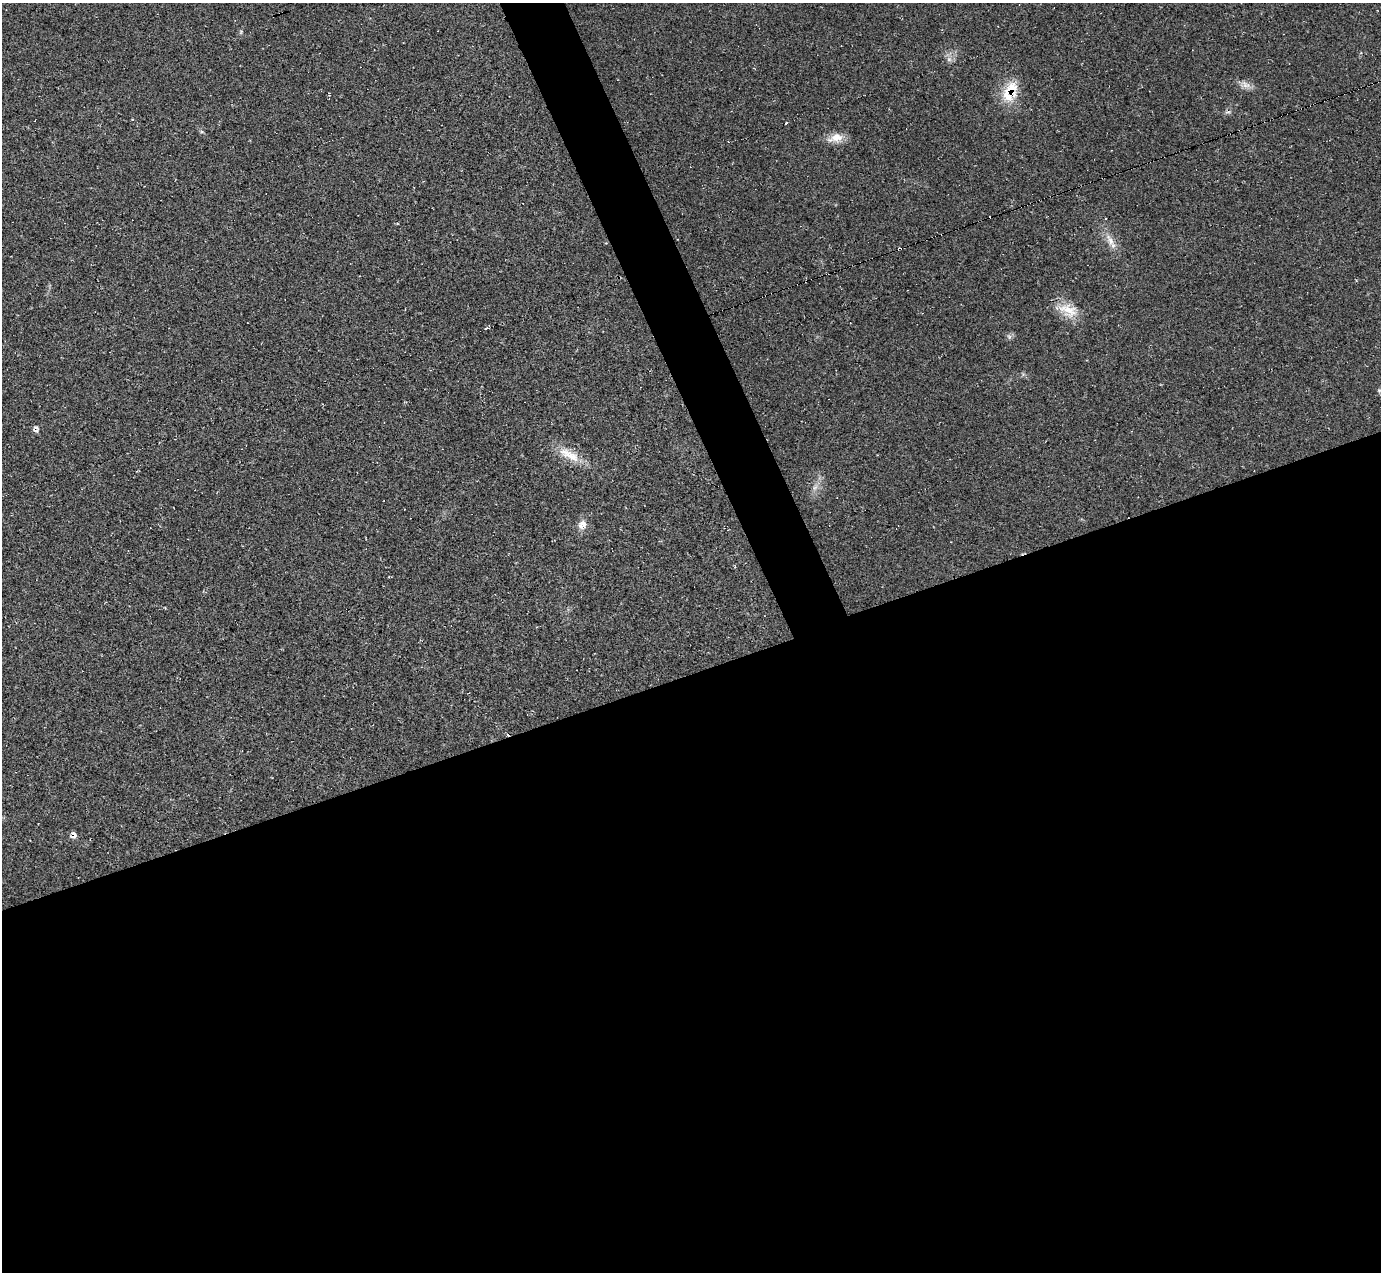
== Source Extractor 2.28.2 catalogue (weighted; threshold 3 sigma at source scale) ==
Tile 15 of 4 x 4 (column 3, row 4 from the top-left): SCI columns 2770-4148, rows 280-1549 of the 5528 x 5512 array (HDU 1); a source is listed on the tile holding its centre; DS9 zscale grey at full resolution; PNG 1383 x 1274 px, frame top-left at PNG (2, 3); no overlay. Shown black and unused: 50% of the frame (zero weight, under 2 of 3 exposures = <1% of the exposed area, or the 3 px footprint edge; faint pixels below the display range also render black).
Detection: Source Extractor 2.28.2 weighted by HDU 2 'WHT'; one run over the whole footprint, this tile lists its part. Background 0.05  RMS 0.0067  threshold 0.0303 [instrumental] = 3 sigma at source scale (4.5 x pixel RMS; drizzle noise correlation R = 1.50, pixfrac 1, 0.05/0.05 arcsec/px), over >= 5 px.
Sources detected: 20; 5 cosmic-ray / hot-pixel residue — not listed; the other 15 listed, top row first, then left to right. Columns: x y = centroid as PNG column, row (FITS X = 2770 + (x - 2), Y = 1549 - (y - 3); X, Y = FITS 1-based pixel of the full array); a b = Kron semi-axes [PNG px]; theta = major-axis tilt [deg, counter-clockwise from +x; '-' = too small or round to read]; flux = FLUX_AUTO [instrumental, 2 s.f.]
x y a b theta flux
949 59 7 6 - 2.3
1245 84 15 8 -33 4.4
1010 91 31 17 65 20
786 123 3 3 - 2.3
836 138 21 11 15 8.4
1111 241 21 8 -62 7
1068 310 27 17 -25 14
486 328 6 3 23 1.4
1009 337 7 6 - 1.6
1379 390 7 6 - 1.4
36 429 9 6 -84 2.2
569 455 35 12 -29 14
815 487 10 4 48 2.4
582 525 12 10 45 5.6
73 835 8 6 -81 3
Overlapping masked pixels (flux is a lower limit): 3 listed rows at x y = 1010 91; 36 429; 73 835
Isophote crosses this tile's border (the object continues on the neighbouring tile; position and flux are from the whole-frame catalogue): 1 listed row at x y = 1379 390